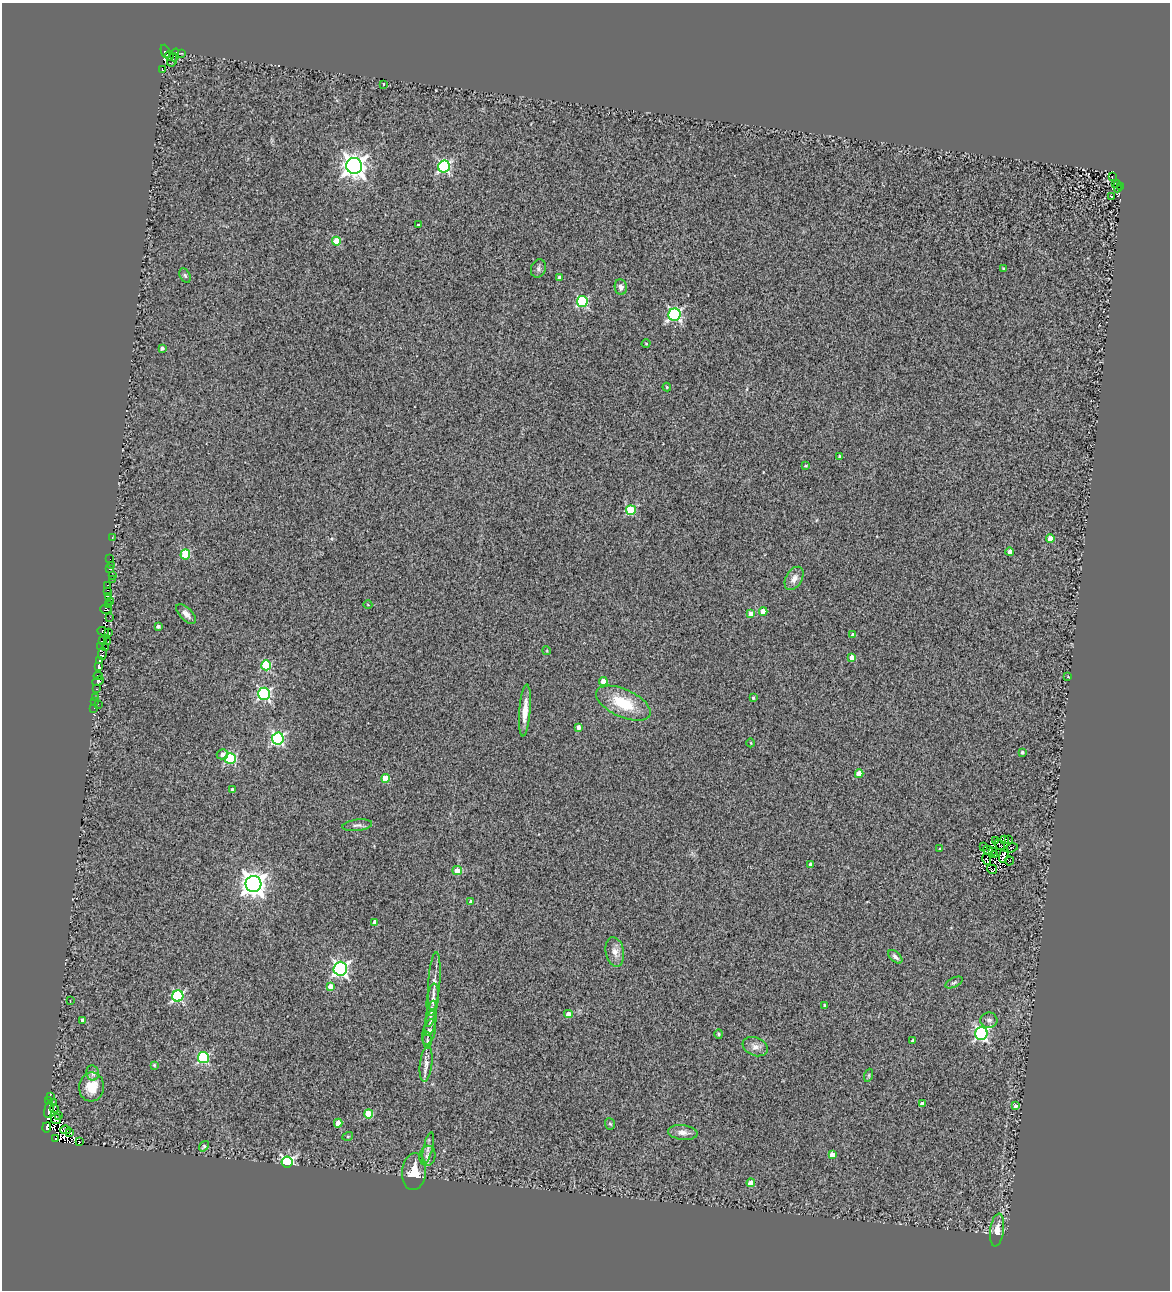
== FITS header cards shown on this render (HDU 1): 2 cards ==
NAXIS1  =                 1168
NAXIS2  =                 1288

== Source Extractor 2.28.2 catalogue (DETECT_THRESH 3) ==
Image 1168 x 1288 px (HDU 1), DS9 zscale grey, 1 PNG px = 1 image px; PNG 1172 x 1292 px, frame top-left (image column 1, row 1288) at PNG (2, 3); each listed source drawn as its Kron ellipse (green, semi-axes under 4 px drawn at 4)
Background 0.565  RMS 0.5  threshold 1.49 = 3 sigma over >= 5 px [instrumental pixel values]
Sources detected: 175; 15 with non-positive FLUX_AUTO (blend fragments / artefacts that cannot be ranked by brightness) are neither listed nor drawn; the other 160 listed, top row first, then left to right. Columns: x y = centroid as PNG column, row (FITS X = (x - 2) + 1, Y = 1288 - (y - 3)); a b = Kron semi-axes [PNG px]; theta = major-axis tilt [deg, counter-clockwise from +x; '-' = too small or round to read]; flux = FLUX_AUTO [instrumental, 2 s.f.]
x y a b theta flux
165 52 7 3 -69 730
181 53 3 2 - 23
175 55 6 2 75 83
170 56 4 3 - 350
172 60 7 5 72 140
162 70 3 3 - 71
383 84 3 3 - 59
354 166 8 8 - 28000
444 167 6 5 - 4900
1112 177 3 2 - 53
1116 183 4 3 - 41
1118 186 6 2 84 62
1121 186 4 2 - 42
1111 197 3 2 - 19
418 225 3 3 - 48
336 241 4 4 - 1100
538 268 9 7 69 110
1003 268 3 2 - 35
185 275 7 5 -63 62
559 278 4 3 - 170
621 287 8 6 -80 120
582 301 5 5 - 3500
675 315 6 6 - 5900
646 343 4 3 - 26
162 348 4 4 - 84
667 387 4 4 - 29
840 457 3 3 - 92
805 466 3 3 - 31
631 510 5 5 - 1800
112 537 3 2 - 63
1050 539 4 4 - 500
1010 552 4 4 - 250
185 554 5 5 - 1300
110 559 2 2 - 8.5
111 565 3 2 - 46
110 569 3 3 - 300
112 576 3 2 - 97
794 578 12 8 59 240
112 579 3 2 - 36
107 585 3 2 - 590
107 592 4 3 - 350
109 596 3 2 - 190
111 602 3 2 - 260
109 605 3 2 - 380
368 605 4 3 - 24
106 609 6 3 -3 700
763 611 4 4 - 390
186 614 12 6 -46 180
751 614 4 4 - 400
110 617 4 2 - 47
158 626 4 3 - 63
103 631 6 2 -21 320
108 633 4 3 - 31
853 635 4 3 - 110
102 641 3 2 - 150
108 641 2 2 - 76
101 647 3 2 - 190
105 648 2 2 - 100
547 651 4 3 - 29
102 654 6 4 82 320
852 657 4 4 - 260
100 661 3 3 - 250
266 665 5 5 - 2100
99 666 4 3 - 4000
98 676 4 3 - 900
1068 677 4 2 - 21
98 681 6 3 26 1000
603 681 4 4 - 470
97 689 3 2 - 110
264 694 6 6 - 4900
95 697 3 2 - 73
753 698 3 3 - 44
94 702 3 2 - 32
623 703 29 14 -24 1200
98 704 3 2 - 120
94 708 2 2 - 36
525 711 26 5 85 430
579 727 4 4 - 140
278 738 6 6 - 5500
751 743 4 3 - 26
1022 752 3 3 - 56
222 754 6 5 - 170
230 758 5 5 - 3200
859 774 4 4 - 640
385 778 4 4 - 730
232 790 4 3 - 66
357 825 15 5 7 120
1005 840 2 2 - 23
1009 840 3 2 - 21
995 841 3 2 - 17
999 845 6 2 -45 0.96
984 847 3 2 - 51
1011 848 7 2 17 26
939 849 4 3 - 36
988 850 5 3 - 65
992 852 4 2 - 36
995 855 4 2 - 27
1004 855 8 3 74 100
987 859 6 2 -73 41
1009 861 5 2 - 18
810 865 4 3 - 140
992 869 5 3 - 49
457 870 4 4 - 340
253 884 8 8 - 29000
471 902 4 4 - 190
375 922 4 4 - 300
615 952 15 9 -79 260
895 957 8 5 -41 110
340 969 7 7 - 8300
434 982 30 6 86 280
954 983 9 4 27 66
330 986 4 4 - 250
178 996 6 5 - 3900
433 1000 16 6 84 180
70 1001 2 2 - 22
825 1006 3 3 - 77
431 1014 13 4 77 120
568 1014 4 4 - 210
83 1020 4 4 - 160
989 1020 8 7 - 120
431 1022 14 5 78 110
429 1032 13 6 74 130
981 1033 6 6 - 6700
719 1034 5 4 - 42
427 1040 8 3 -86 50
913 1041 4 3 - 100
755 1047 13 9 -21 210
203 1058 5 5 - 3300
426 1064 18 6 83 190
154 1065 4 4 - 37
93 1073 8 6 -79 130
869 1075 7 4 72 49
92 1087 14 12 84 690
50 1097 3 2 - 180
49 1101 2 2 - 50
53 1102 3 2 - 70
922 1104 4 4 - 160
1016 1106 4 3 - 99
49 1109 9 3 76 680
54 1109 4 3 - 280
369 1114 4 4 - 1200
59 1115 3 3 - 290
56 1119 5 5 - 1100
338 1123 4 4 - 390
610 1124 5 5 - 58
47 1127 5 3 - 2500
66 1130 5 4 - 470
70 1133 4 3 - 310
683 1133 15 7 -7 230
348 1136 5 3 - 37
55 1138 3 3 - 460
79 1142 3 2 - 110
204 1146 6 4 53 54
428 1148 16 4 77 170
832 1155 4 4 - 360
427 1156 10 8 79 200
287 1162 5 5 - 6900
414 1172 18 12 83 710
751 1183 4 4 - 440
997 1230 16 7 82 380
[15 non-positive-flux detections neither listed nor drawn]